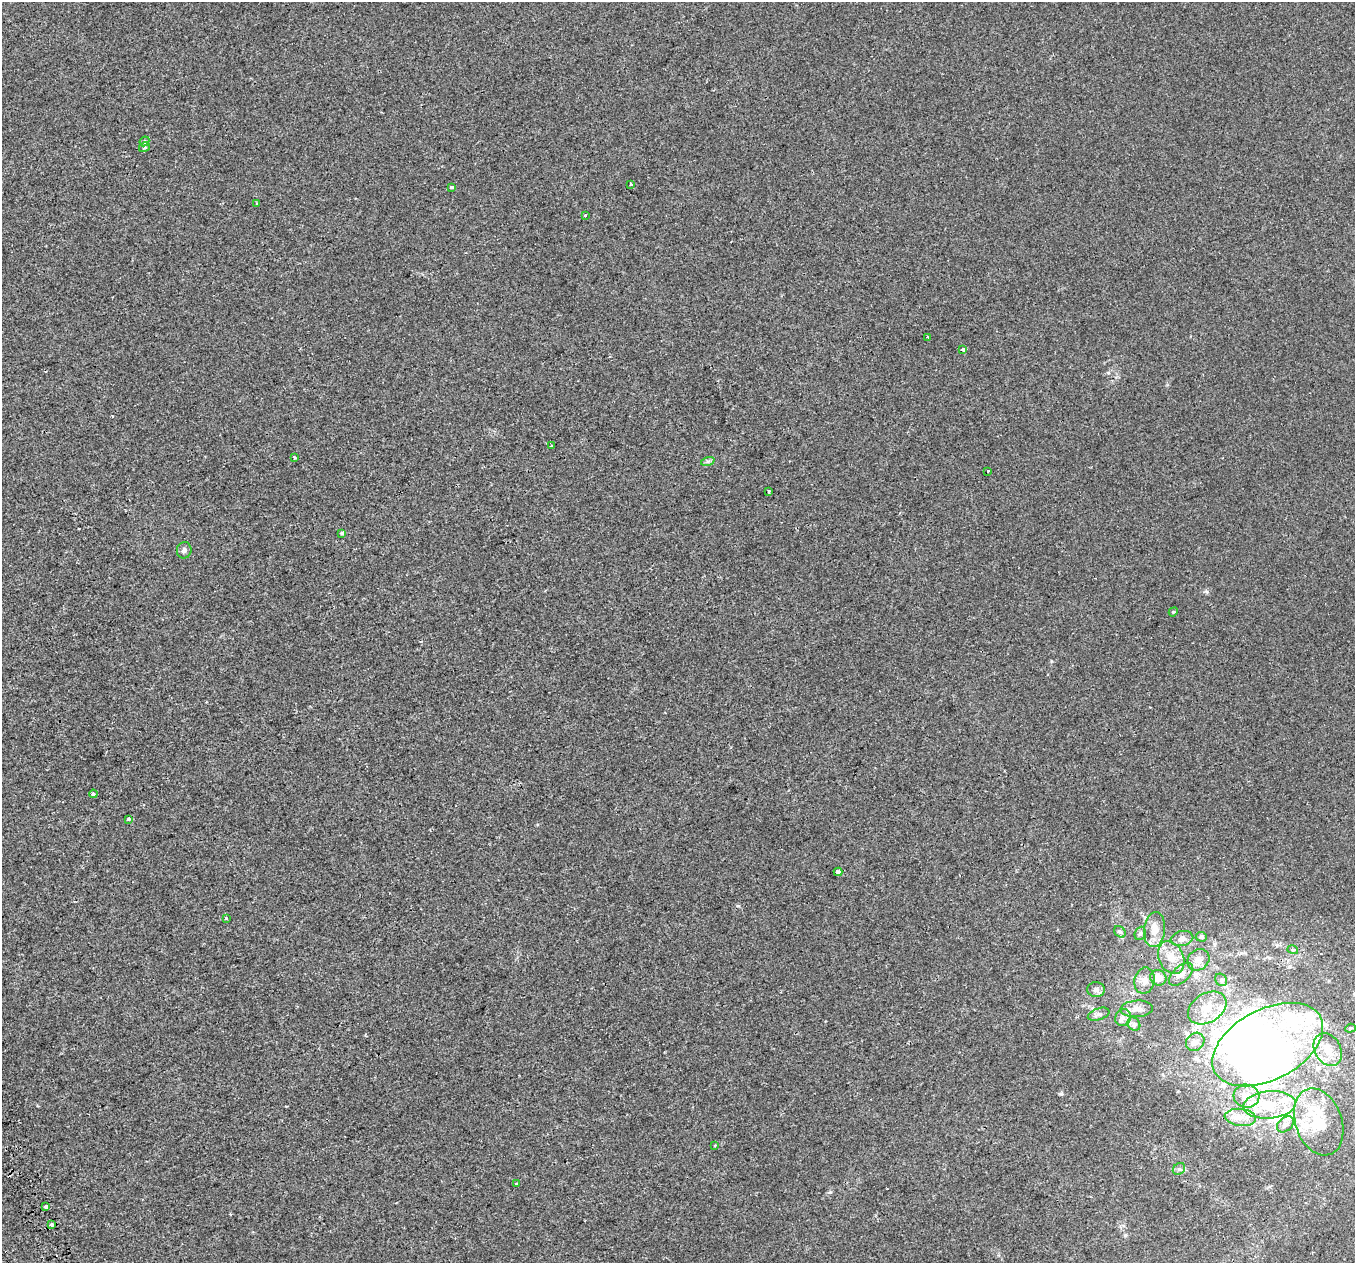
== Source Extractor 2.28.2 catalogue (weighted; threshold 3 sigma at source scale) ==
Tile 7 of 4 x 4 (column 3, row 2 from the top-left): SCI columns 2791-4143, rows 2676-3936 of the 5580 x 5297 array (HDU 1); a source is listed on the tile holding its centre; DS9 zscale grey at full resolution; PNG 1357 x 1265 px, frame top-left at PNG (2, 2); each listed source drawn as its Kron ellipse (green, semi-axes under 4 px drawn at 4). Shown black and unused: <1% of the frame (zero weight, under 2 of 3 exposures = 3% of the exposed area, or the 3 px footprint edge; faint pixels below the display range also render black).
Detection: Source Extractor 2.28.2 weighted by HDU 2 'WHT'; one run over the whole footprint, this tile lists its part. Background 0.00307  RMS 0.0029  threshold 0.0129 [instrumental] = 3 sigma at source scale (4.5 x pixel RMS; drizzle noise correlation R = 1.50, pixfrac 1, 0.0396/0.0396 arcsec/px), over >= 5 px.
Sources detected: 70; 5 inside a brighter object's white glare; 2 cosmic-ray / hot-pixel residue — neither listed nor drawn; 11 inside a brighter listed object's ellipse — not listed separately; the other 52 listed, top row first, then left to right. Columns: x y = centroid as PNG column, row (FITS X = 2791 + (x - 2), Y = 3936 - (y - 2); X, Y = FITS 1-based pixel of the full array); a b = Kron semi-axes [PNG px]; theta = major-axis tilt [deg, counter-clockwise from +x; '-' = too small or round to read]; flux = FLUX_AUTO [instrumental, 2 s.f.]
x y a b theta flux
144 141 5 4 - 0.62
145 147 5 4 - 0.5
631 184 3 3 - 0.87
452 187 4 3 - 1.8
257 204 3 3 - 0.56
585 215 3 3 - 0.44
927 337 3 3 - 0.48
963 349 3 3 - 1.5
552 446 3 2 - 0.4
294 457 3 3 - 0.92
708 461 7 4 18 0.54
987 471 3 3 - 1.7
769 491 3 3 - 0.71
342 533 4 3 - 0.61
184 550 8 7 - 0.97
1173 612 5 3 - 0.25
93 794 4 3 - 0.76
129 819 3 3 - 1.3
838 872 4 3 - 3.4
226 918 3 3 - 1.4
1155 930 17 10 84 3.4
1120 932 6 5 - 0.57
1140 933 7 5 68 0.58
1201 937 5 4 - 0.47
1182 938 11 7 11 1.2
1293 950 5 3 - 0.3
1171 958 17 12 -66 3.7
1198 960 11 10 - 1.9
1181 974 15 8 42 1.8
1158 978 8 7 - 2.5
1221 980 6 5 - 0.6
1144 981 13 10 78 1.9
1096 990 9 7 3 1.1
1207 1008 21 14 32 6.1
1137 1009 16 8 3 1.7
1099 1014 11 5 20 0.91
1123 1017 8 7 - 1.1
1134 1024 7 6 - 0.72
1350 1028 5 4 - 0.34
1195 1042 10 8 44 1.5
1268 1045 60 35 27 210
1328 1049 17 13 -60 4.3
1246 1096 13 11 -13 3.4
1269 1105 26 13 5 9.5
1240 1117 15 8 -7 2.5
1319 1122 34 23 -70 13
1285 1124 9 6 39 1.1
715 1145 3 2 - 0.26
1179 1169 7 5 42 0.6
517 1184 3 3 - 0.95
46 1207 4 3 - 1.5
52 1224 3 3 - 1
Overlapping masked pixels (flux is a lower limit): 1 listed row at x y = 46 1207
Unlisted compact peaks at least as high as the median listed source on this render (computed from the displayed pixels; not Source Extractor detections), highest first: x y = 738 906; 830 1192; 1061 1094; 1207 592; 1125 1235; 1051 661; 1108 373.